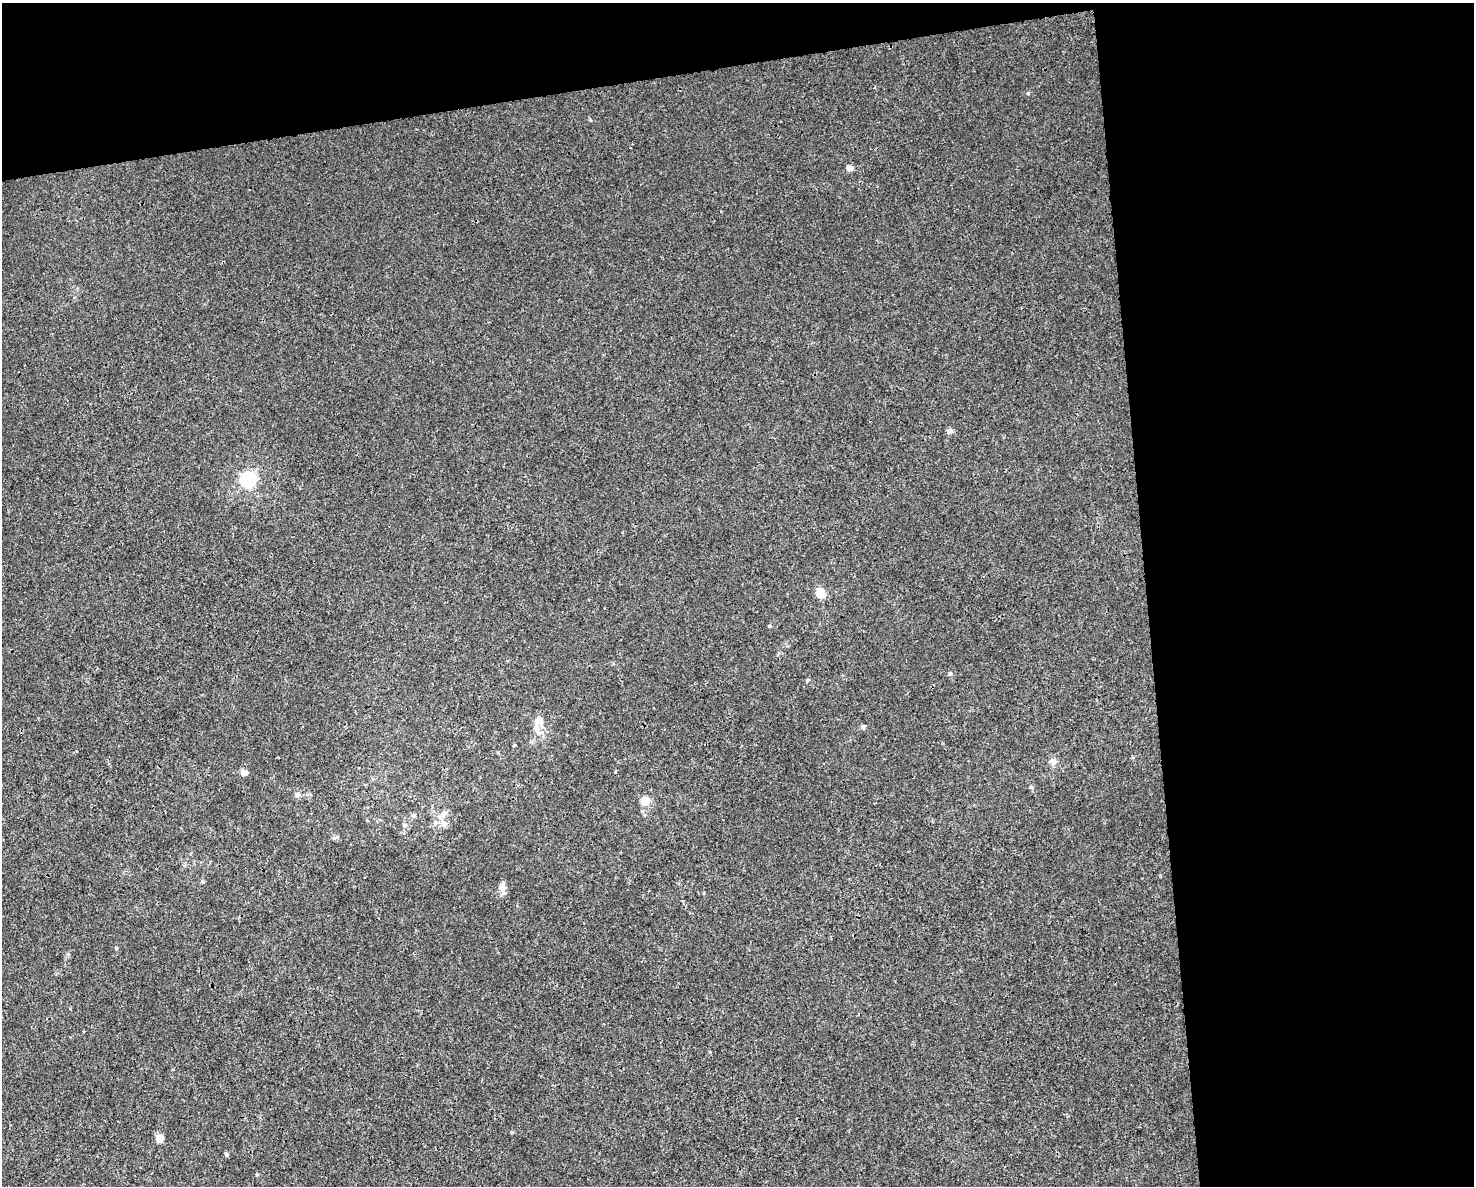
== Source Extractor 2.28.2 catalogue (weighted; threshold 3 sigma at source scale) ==
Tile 3 of 3 x 4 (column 3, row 1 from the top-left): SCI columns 3008-4479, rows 3551-4734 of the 4497 x 4734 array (HDU 1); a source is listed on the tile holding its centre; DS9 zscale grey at full resolution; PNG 1476 x 1188 px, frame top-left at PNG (2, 3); no overlay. Shown black and unused: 28% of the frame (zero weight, under 3 of 4 exposures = <1% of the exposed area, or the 3 px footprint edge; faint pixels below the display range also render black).
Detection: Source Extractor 2.28.2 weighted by HDU 2 'WHT'; one run over the whole footprint, this tile lists its part. Background 0.00208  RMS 0.002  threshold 0.00921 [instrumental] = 3 sigma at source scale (4.5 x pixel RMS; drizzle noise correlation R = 1.50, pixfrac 1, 0.0396/0.0396 arcsec/px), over >= 5 px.
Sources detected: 32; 3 inside a brighter listed object's ellipse — not listed separately; the other 29 listed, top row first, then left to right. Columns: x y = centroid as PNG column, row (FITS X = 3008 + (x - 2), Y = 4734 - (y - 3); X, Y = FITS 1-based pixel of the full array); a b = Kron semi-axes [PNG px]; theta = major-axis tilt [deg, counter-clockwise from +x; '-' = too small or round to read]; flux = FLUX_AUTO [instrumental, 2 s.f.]
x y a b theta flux
1028 93 4 4 - 0.27
849 168 5 5 - 1.9
950 431 8 6 -16 0.66
248 479 6 6 - 54
820 593 5 5 - 9.3
769 626 5 4 - 0.24
950 674 5 5 - 0.31
808 680 5 5 - 0.28
539 721 13 12 - 1.9
863 727 7 5 49 0.39
514 745 4 4 - 0.23
1053 761 9 8 - 1.1
616 771 3 2 - 0.33
244 772 4 4 - 2.2
1031 787 6 4 -1 0.25
297 794 9 6 42 0.69
645 801 10 8 2 2.5
443 814 15 7 46 1.4
414 816 8 4 -1 0.4
444 824 10 8 -47 1.1
405 825 7 5 0 0.49
335 837 12 3 15 0.41
203 881 6 5 - 0.3
503 888 15 7 -79 1.5
116 948 4 4 - 0.26
710 1052 5 3 - 0.19
159 1138 5 5 - 5
227 1154 6 5 - 0.34
257 1174 5 4 - 0.24
Unlisted compact peaks at least as high as the median listed source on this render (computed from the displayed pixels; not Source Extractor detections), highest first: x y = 68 954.